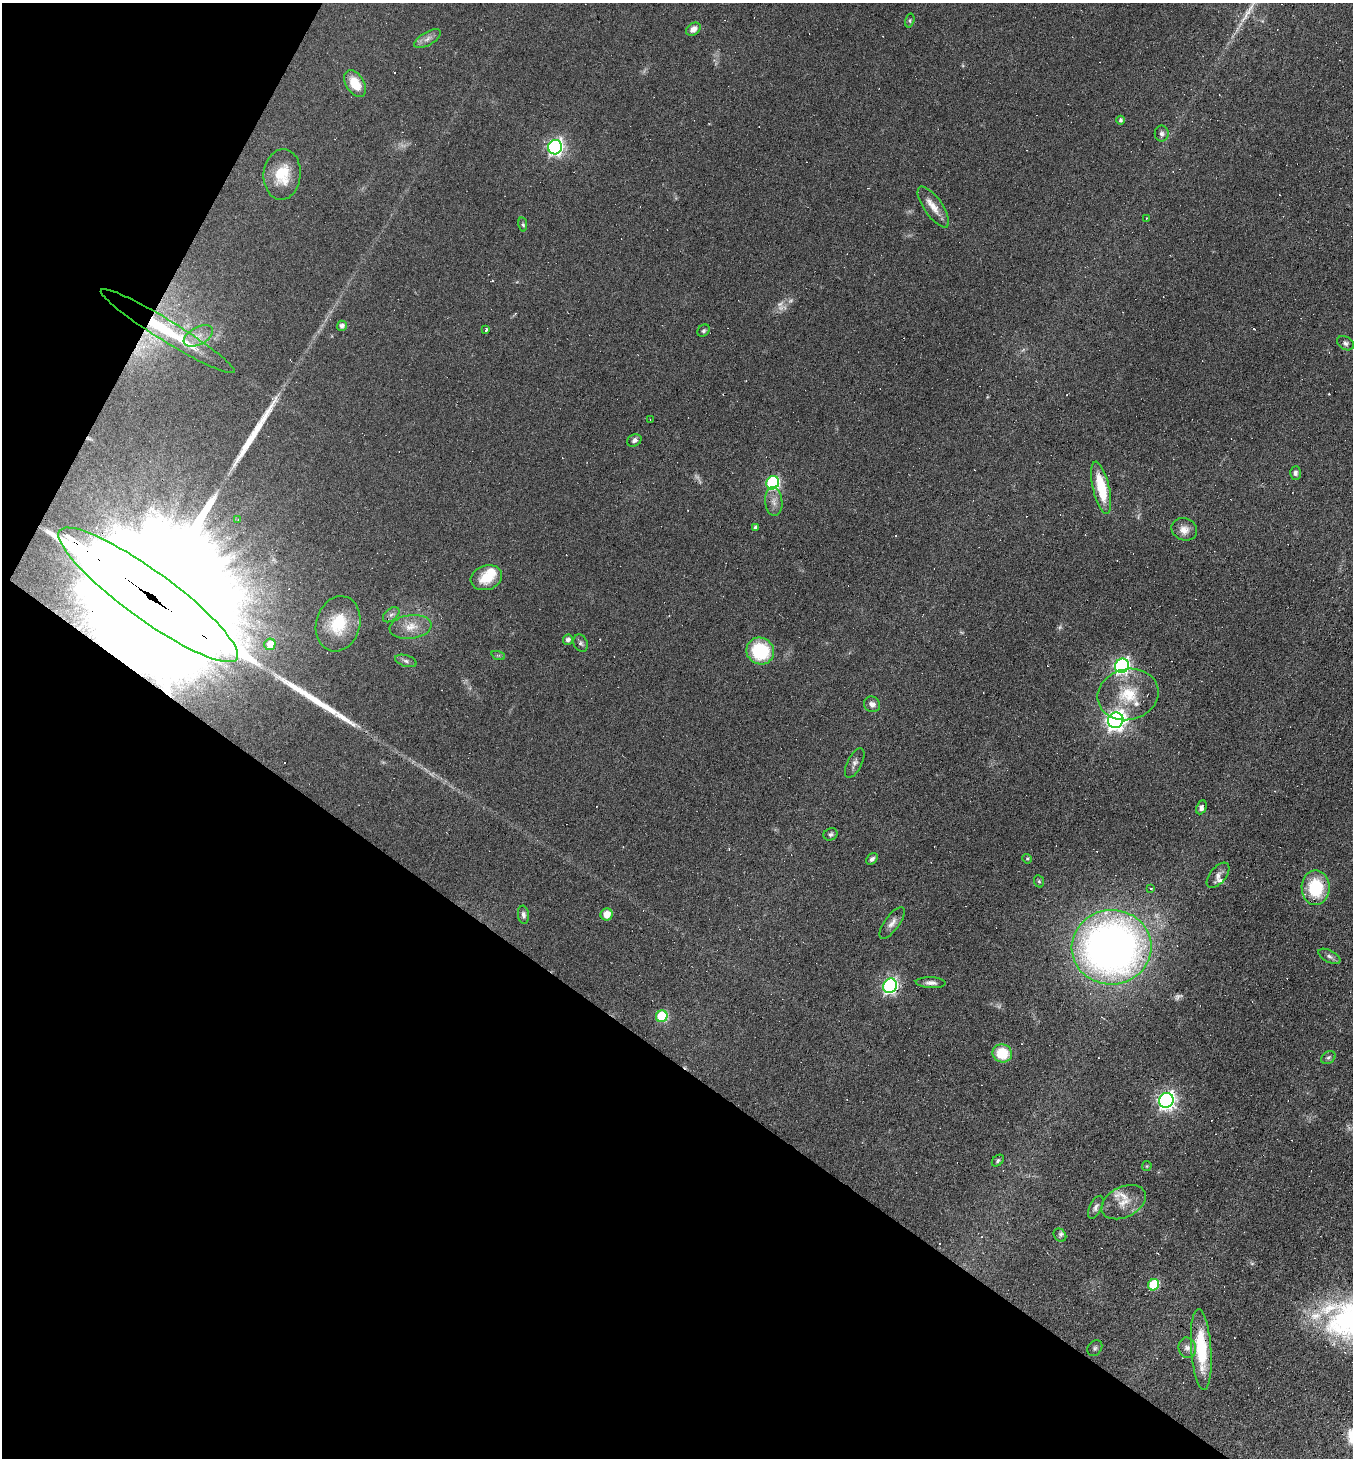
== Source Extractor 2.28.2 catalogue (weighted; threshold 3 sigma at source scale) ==
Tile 9 of 4 x 4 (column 1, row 3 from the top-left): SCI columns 285-1635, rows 1457-2912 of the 5834 x 5825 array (HDU 1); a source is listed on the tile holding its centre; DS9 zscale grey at full resolution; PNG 1355 x 1460 px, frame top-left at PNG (2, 3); each listed source drawn as its Kron ellipse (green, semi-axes under 4 px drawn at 4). Shown black and unused: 32% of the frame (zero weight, under 5 of 9 exposures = <1% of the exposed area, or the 3 px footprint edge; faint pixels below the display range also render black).
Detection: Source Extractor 2.28.2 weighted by HDU 2 'WHT'; one run over the whole footprint, this tile lists its part. Background 0.104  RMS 0.0049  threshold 0.0201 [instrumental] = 3 sigma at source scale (4.09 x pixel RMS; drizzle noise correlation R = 1.36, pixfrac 0.8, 0.05/0.05 arcsec/px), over >= 5 px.
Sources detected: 117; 5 too faint to see at this stretch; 35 cosmic-ray / hot-pixel residue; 3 long thin detections or spike segments (spike, bleed or trail) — neither listed nor drawn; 4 inside a brighter listed object's ellipse — not listed separately; the other 70 listed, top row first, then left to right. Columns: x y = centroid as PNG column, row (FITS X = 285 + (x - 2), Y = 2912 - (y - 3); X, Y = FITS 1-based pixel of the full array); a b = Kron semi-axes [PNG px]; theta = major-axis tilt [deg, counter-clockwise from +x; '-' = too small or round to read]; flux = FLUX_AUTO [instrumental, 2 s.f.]
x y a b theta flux
910 21 7 4 73 0.7
693 29 8 5 34 3.1
428 39 15 6 30 2.6
355 84 15 9 -58 9.8
1120 120 4 4 - 1.1
1162 134 8 7 - 1.5
555 147 7 6 - 140
282 174 25 18 85 14
933 207 24 9 -55 5.5
1146 218 3 2 - 0.31
523 224 7 3 -81 0.74
342 326 5 5 - 1.6
486 330 3 3 - 4.3
168 331 78 10 -32 34
703 331 7 5 45 0.85
198 336 16 9 28 4.5
1345 343 9 6 -30 1.4
650 419 2 2 - 0.24
634 440 7 5 28 1.5
1295 473 6 5 - 1.2
773 483 7 6 - 66
1101 488 27 8 -77 16
774 502 14 8 -84 3.2
238 519 4 3 - 0.82
755 527 4 3 - 1.1
1184 529 13 11 -23 4.1
486 578 16 12 18 9.6
148 595 109 24 -36 91000
391 615 9 6 39 1.6
338 624 28 22 74 18
411 627 21 12 8 6.6
568 640 5 4 - 1.7
581 643 9 7 -64 1.2
270 644 6 5 - 6.9
760 651 14 13 - 27
498 655 7 4 -18 0.74
406 661 11 5 -17 1.4
1122 666 7 6 - 130
1128 694 31 25 14 20
872 704 8 7 - 2.1
1116 720 8 7 - 270
855 763 16 7 63 2.1
1201 807 7 5 65 1.8
831 834 7 6 - 1.1
872 859 6 5 - 1.4
1027 859 5 4 - 0.55
1218 875 15 8 50 2.7
1039 881 6 5 - 0.67
1316 888 17 14 -89 24
1151 889 3 3 - 1.6
607 914 6 6 - 5.7
523 915 9 5 -84 1.6
892 923 19 7 54 3
1112 947 40 37 4 310
1329 956 12 6 -27 1.6
931 983 15 5 -2 2.2
890 986 7 6 - 110
662 1016 6 5 - 28
1002 1053 10 9 - 15
1328 1058 8 5 32 1.1
1166 1100 8 7 - 180
998 1160 7 5 42 0.92
1147 1166 5 4 - 0.47
1124 1202 23 15 26 7.8
1096 1207 12 6 63 1.7
1060 1235 7 5 -47 1.3
1154 1285 6 5 - 27
1095 1348 8 6 54 1.1
1187 1348 10 8 -74 2.4
1201 1349 40 10 -86 23
Overlapping masked pixels (flux is a lower limit): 5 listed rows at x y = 555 147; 168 331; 148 595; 1112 947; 1201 1349